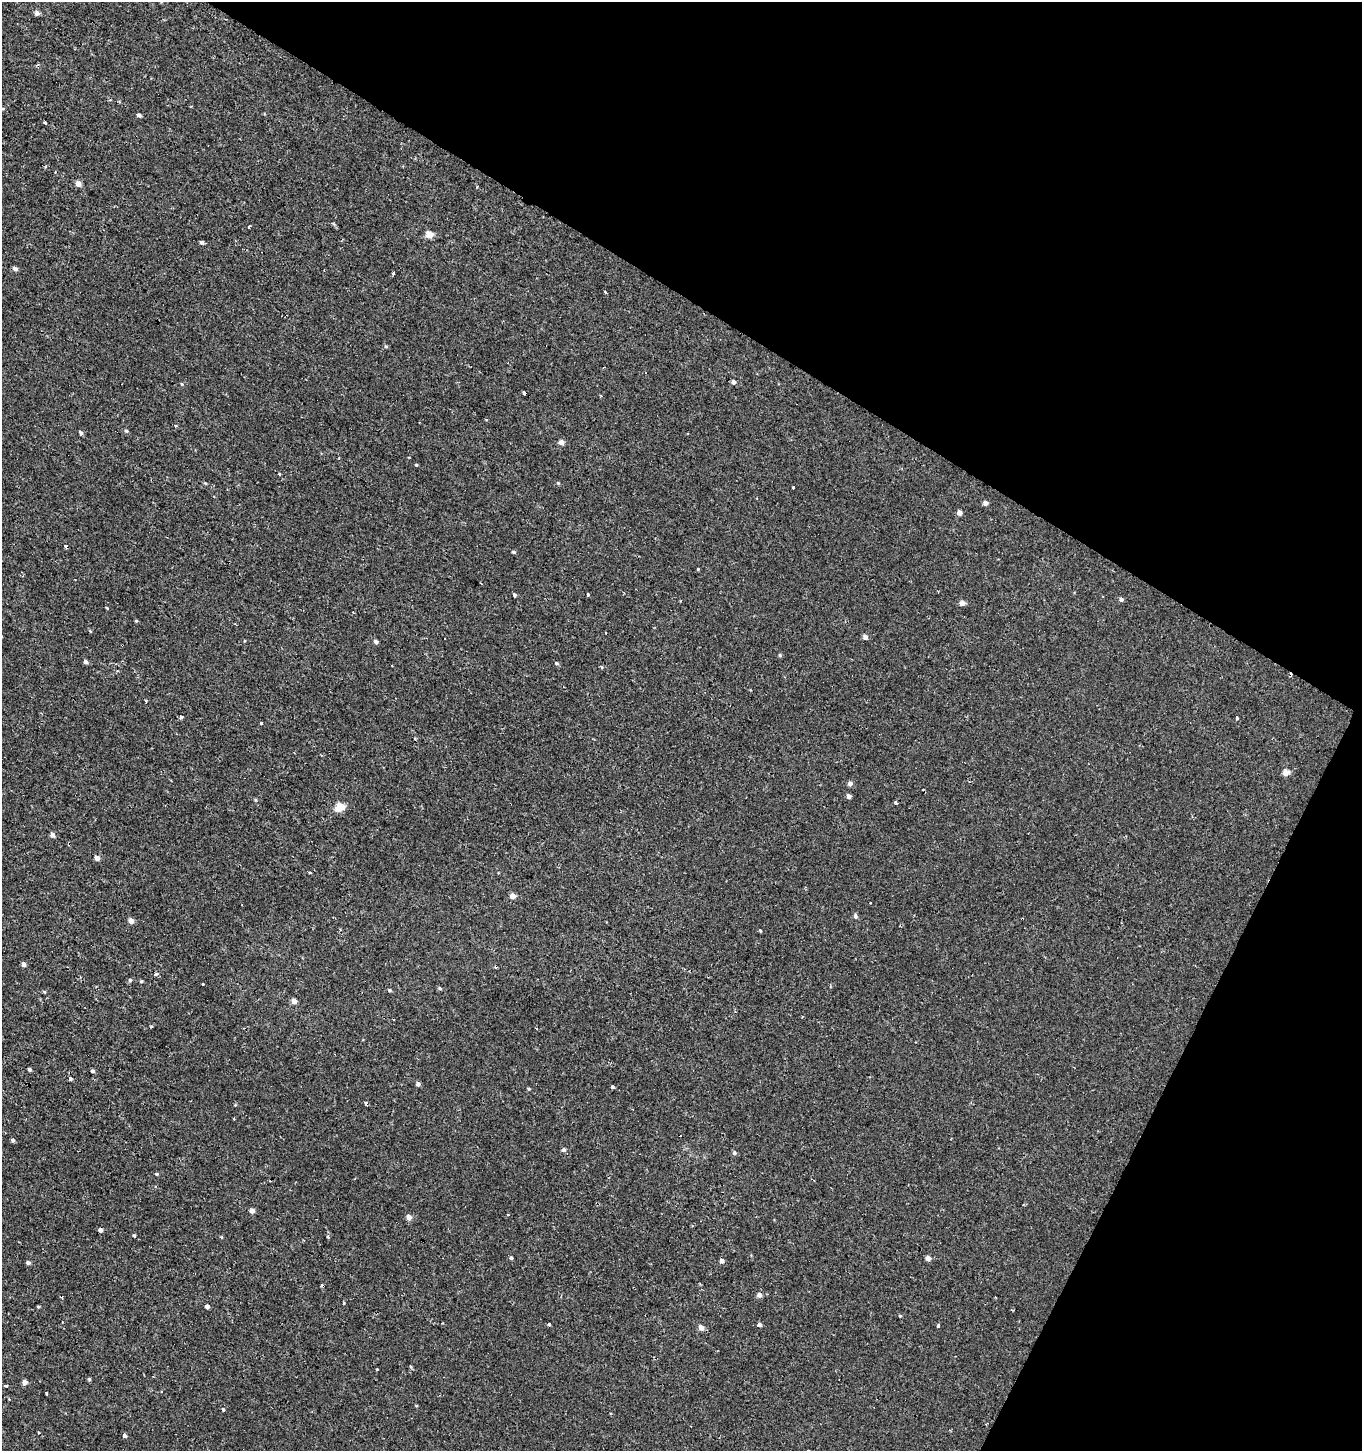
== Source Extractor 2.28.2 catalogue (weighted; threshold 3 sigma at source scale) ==
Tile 8 of 4 x 4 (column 4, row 2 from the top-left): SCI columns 4277-5636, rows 2944-4392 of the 5950 x 5842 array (HDU 1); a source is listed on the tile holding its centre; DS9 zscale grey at full resolution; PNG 1364 x 1453 px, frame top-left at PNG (2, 2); no overlay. Shown black and unused: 28% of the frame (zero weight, under 2 of 3 exposures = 3% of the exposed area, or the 3 px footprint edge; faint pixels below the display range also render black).
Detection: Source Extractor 2.28.2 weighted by HDU 2 'WHT'; one run over the whole footprint, this tile lists its part. Background -4.14e-04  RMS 0.0023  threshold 0.0104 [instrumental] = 3 sigma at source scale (4.5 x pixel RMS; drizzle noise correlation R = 1.50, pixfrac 1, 0.0396/0.0396 arcsec/px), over >= 5 px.
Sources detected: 119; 15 cosmic-ray / hot-pixel residue — not listed; the other 104 listed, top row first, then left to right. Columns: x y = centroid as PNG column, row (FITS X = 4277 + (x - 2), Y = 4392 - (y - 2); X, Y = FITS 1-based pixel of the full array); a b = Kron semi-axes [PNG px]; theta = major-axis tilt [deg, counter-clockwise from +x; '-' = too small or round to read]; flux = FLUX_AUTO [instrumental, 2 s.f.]
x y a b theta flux
37 13 4 4 - 1.2
3 109 5 3 - 0.24
139 115 4 4 - 0.58
45 123 3 3 - 0.89
78 184 5 4 - 1.5
249 227 4 2 - 0.25
429 235 5 4 - 3.8
202 242 4 4 - 0.53
15 269 5 4 - 0.66
393 273 3 3 - 0.52
386 346 5 4 - 0.29
733 382 4 4 - 0.84
182 384 5 3 - 0.2
601 395 3 3 - 0.29
176 426 4 4 - 0.3
126 431 6 4 -22 0.31
81 433 5 4 - 0.51
561 442 5 5 - 1.2
416 465 4 4 - 0.2
279 474 3 3 - 1.7
205 483 5 3 - 0.24
558 483 5 4 - 0.25
793 487 3 3 - 1.2
985 503 4 4 - 0.99
959 513 4 4 - 1.2
66 546 4 3 - 0.36
514 552 5 4 - 0.33
698 570 3 3 - 1.4
514 595 4 4 - 0.37
588 595 3 3 - 0.8
1121 599 5 5 - 0.56
962 603 5 4 - 1.4
107 609 3 3 - 0.92
136 621 5 3 - 0.21
90 631 4 3 - 0.24
865 637 4 4 - 1
445 639 3 3 - 0.31
376 642 4 4 - 0.64
780 655 5 4 - 0.27
85 662 4 4 - 0.72
557 663 5 4 - 0.41
181 717 4 3 - 0.44
1237 718 4 3 - 0.36
261 723 3 3 - 1
1285 773 5 5 - 2.5
850 784 5 5 - 0.91
848 796 4 4 - 1
896 802 3 3 - 0.56
339 807 5 5 - 8.4
52 835 5 4 - 0.97
97 858 5 4 - 1.1
310 873 3 3 - 1.2
513 896 4 4 - 1.9
855 916 6 5 - 0.5
131 921 5 4 - 1.5
760 931 4 3 - 0.34
23 964 4 4 - 0.98
157 974 3 3 - 2.9
130 980 5 4 - 0.37
141 981 4 3 - 0.25
203 984 3 3 - 0.56
440 988 5 4 - 0.29
390 990 4 4 - 0.28
44 991 5 3 - 0.23
294 1001 4 4 - 1.5
802 1017 3 2 - 0.19
394 1019 3 2 - 0.26
608 1062 4 4 - 0.19
29 1069 5 4 - 0.4
93 1071 4 4 - 0.42
70 1079 4 4 - 0.39
418 1084 4 4 - 0.75
612 1087 3 3 - 1.3
529 1089 4 4 - 0.25
366 1103 4 3 - 1.6
13 1140 5 4 - 0.38
563 1150 4 4 - 0.73
734 1153 5 5 - 0.54
157 1174 4 4 - 0.28
252 1211 5 4 - 0.94
409 1217 5 5 - 1.5
101 1230 4 4 - 0.78
134 1235 4 3 - 0.27
221 1237 5 3 - 0.19
327 1237 3 3 - 0.7
511 1258 4 4 - 0.4
928 1258 4 4 - 1.2
721 1261 4 4 - 0.94
28 1263 4 4 - 0.61
759 1295 5 5 - 1.1
207 1306 4 3 - 1.2
38 1307 4 3 - 0.23
900 1316 4 3 - 0.21
549 1324 3 3 - 1.6
759 1325 4 3 - 0.91
939 1326 4 3 - 0.3
701 1328 5 5 - 1.5
377 1369 3 3 - 1.6
89 1379 4 4 - 0.25
25 1382 4 4 - 1.4
6 1386 4 3 - 0.79
47 1393 3 3 - 0.89
223 1410 4 3 - 0.25
124 1436 5 4 - 0.61